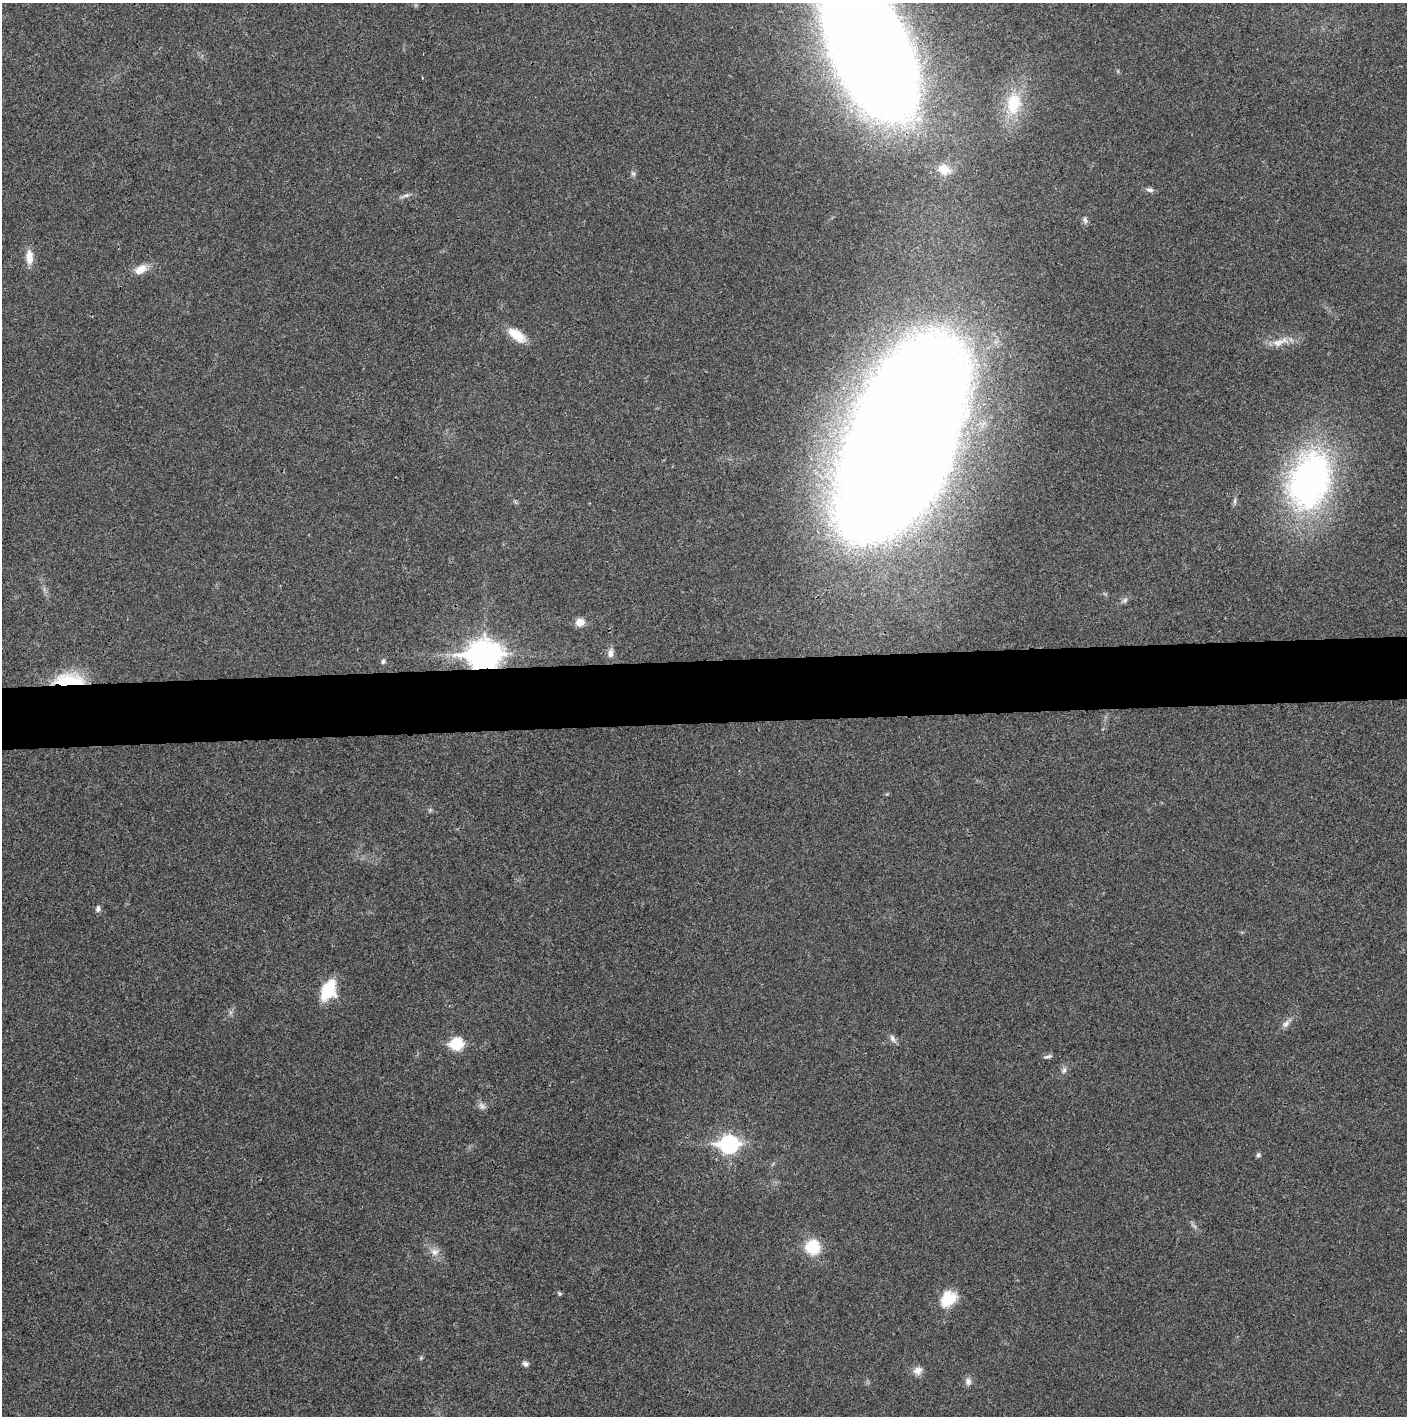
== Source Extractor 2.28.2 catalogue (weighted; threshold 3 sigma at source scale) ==
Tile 5 of 3 x 3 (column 2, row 2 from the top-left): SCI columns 1407-2811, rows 1415-2828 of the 4221 x 4243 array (HDU 1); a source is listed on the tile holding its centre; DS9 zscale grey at full resolution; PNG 1409 x 1418 px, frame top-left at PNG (2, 3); no overlay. Shown black and unused: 4% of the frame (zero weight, under 3 of 4 exposures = <1% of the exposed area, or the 3 px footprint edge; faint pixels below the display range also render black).
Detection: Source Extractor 2.28.2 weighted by HDU 2 'WHT'; one run over the whole footprint, this tile lists its part. Background 0.021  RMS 0.0042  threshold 0.0188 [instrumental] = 3 sigma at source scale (4.5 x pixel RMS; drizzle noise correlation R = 1.50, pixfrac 1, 0.05/0.05 arcsec/px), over >= 5 px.
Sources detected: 38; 1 cosmic-ray / hot-pixel residue — not listed; the other 37 listed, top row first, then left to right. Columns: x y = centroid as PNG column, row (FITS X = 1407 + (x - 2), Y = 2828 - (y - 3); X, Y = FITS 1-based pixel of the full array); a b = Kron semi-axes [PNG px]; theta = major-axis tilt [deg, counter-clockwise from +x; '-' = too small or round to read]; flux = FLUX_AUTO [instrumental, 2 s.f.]
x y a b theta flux
872 52 98 46 -66 1500
1014 104 32 20 82 18
944 169 16 12 -18 5.7
633 174 7 5 -28 0.79
1150 190 11 6 -10 1.3
405 195 11 5 14 1.4
1085 220 10 5 -66 1.1
29 257 19 9 -88 5
141 269 15 9 31 5
517 335 24 11 -36 7.5
1279 342 27 9 17 5.5
902 444 162 67 69 2100
1310 480 77 51 72 130
1125 600 8 5 36 1.1
580 622 11 9 5 3.7
611 653 14 7 81 2.2
484 655 13 10 5 570
383 662 6 5 - 0.91
69 680 36 14 0 22
98 909 8 6 74 1.3
328 990 18 11 64 20
1286 1024 12 7 47 2
892 1038 11 6 -64 1.6
457 1044 7 7 - 32
1048 1056 13 4 13 0.98
1064 1070 8 6 62 1.2
482 1106 12 6 -50 1.6
729 1144 9 8 - 140
1258 1155 6 5 - 0.83
813 1247 10 10 - 21
434 1252 11 9 -1 2.9
559 1293 6 4 -76 0.55
948 1299 22 17 51 10
421 1358 5 5 - 0.51
525 1364 8 6 -22 1.3
918 1371 11 9 23 3
968 1382 11 8 -81 1.8
Overlapping masked pixels (flux is a lower limit): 3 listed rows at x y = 902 444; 484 655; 69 680
Isophote crosses this tile's border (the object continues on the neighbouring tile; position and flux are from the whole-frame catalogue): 1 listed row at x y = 872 52